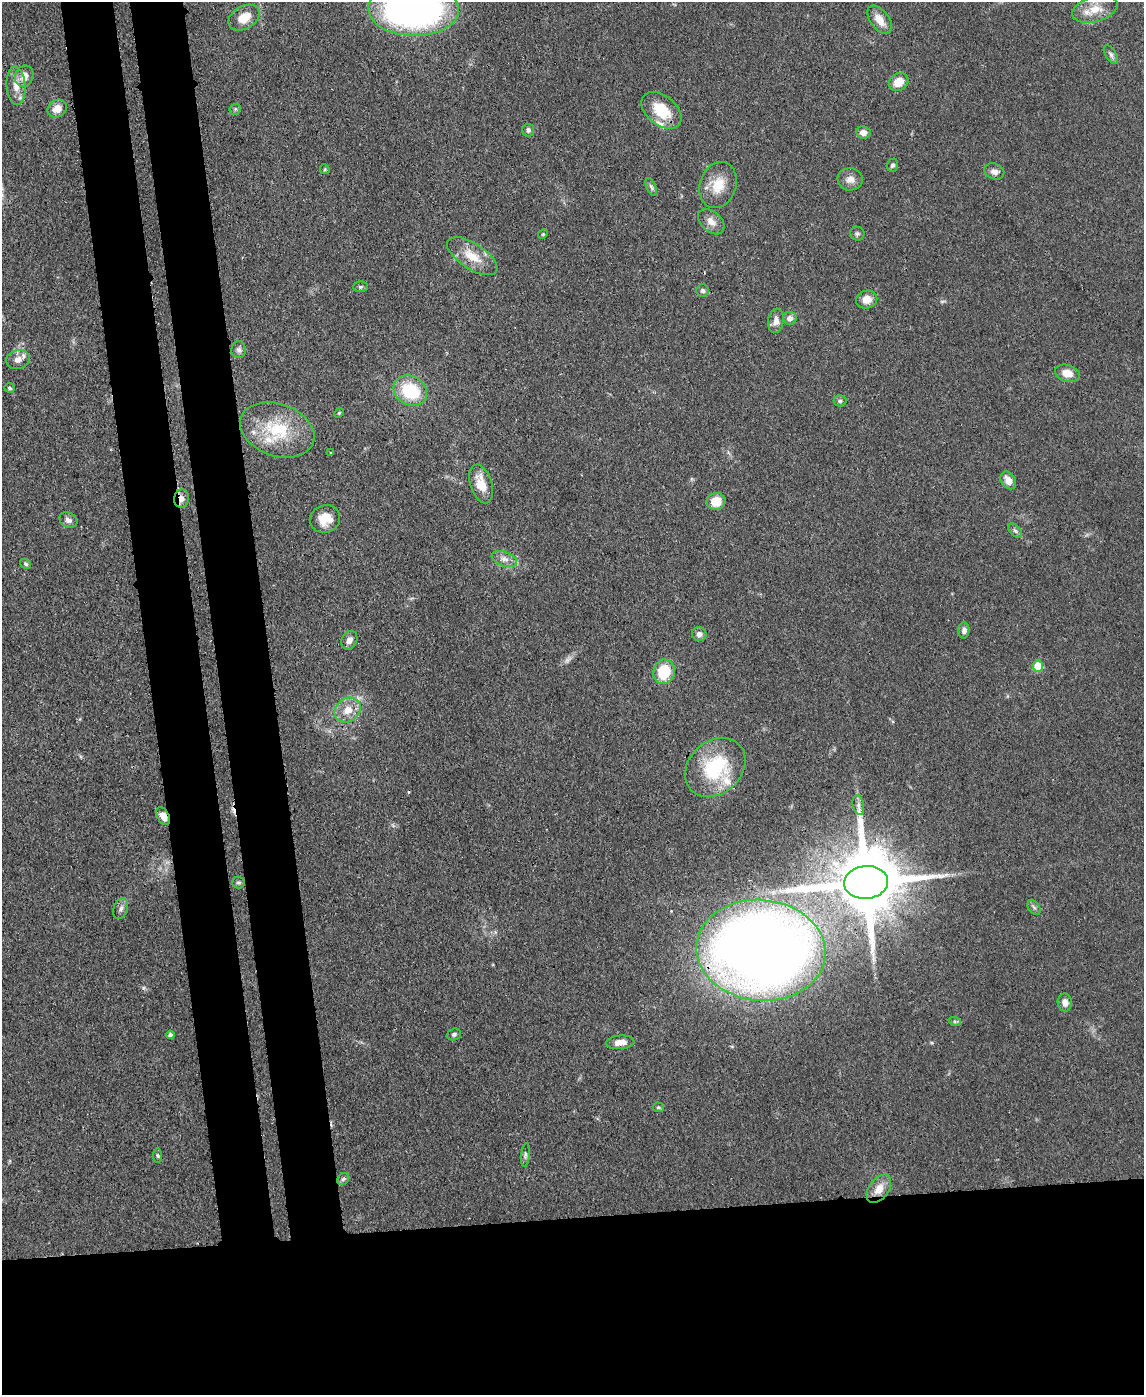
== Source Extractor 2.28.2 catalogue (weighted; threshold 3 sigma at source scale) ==
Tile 11 of 4 x 3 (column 3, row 3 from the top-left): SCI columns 2359-3500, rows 200-1592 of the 4715 x 4692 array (HDU 1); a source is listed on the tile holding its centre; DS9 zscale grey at full resolution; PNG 1146 x 1397 px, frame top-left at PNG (2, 2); each listed source drawn as its Kron ellipse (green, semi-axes under 4 px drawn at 4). Shown black and unused: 21% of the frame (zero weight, under 3 of 4 exposures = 9% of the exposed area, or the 3 px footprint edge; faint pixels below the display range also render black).
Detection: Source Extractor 2.28.2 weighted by HDU 2 'WHT'; one run over the whole footprint, this tile lists its part. Background 0.081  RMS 0.0043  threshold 0.0196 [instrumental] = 3 sigma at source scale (4.5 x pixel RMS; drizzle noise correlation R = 1.50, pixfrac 1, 0.05/0.05 arcsec/px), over >= 5 px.
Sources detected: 78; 2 too faint to see at this stretch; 2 cosmic-ray / hot-pixel residue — neither listed nor drawn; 4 inside a brighter listed object's ellipse — not listed separately; the other 70 listed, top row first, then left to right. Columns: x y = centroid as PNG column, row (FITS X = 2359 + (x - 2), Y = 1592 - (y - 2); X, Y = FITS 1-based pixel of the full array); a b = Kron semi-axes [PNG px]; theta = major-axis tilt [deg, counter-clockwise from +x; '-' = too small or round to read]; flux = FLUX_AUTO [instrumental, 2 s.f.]
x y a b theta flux
413 9 45 27 -1 180
1095 9 23 12 16 8.4
244 17 16 11 29 5.9
880 20 16 9 -54 5
1111 55 10 5 -58 1.3
24 76 11 9 69 4.4
899 82 10 8 36 6.3
16 86 19 9 -86 5.6
57 109 10 8 33 4.6
235 109 6 5 - 0.77
661 110 23 14 -38 14
528 130 6 6 - 1.3
863 132 7 6 - 3
892 165 7 5 69 1.2
325 169 5 4 - 0.63
994 171 10 8 -21 2.3
850 179 12 11 - 3.3
718 185 23 18 71 10
651 187 9 4 -65 1
711 221 15 10 -42 3.9
543 234 5 4 - 0.47
857 234 7 7 - 1
472 256 29 13 -33 9.3
360 287 7 5 1 0.83
703 291 6 6 - 1.2
867 299 10 9 - 4.3
790 318 7 6 - 2.4
776 321 12 7 81 2.8
239 350 8 7 - 1.5
18 360 12 9 17 3.1
1067 373 13 8 -18 5.2
10 388 5 5 - 0.88
410 391 17 14 -31 22
840 401 6 5 - 0.96
339 413 5 4 - 0.55
277 430 38 26 -20 25
331 453 4 3 - 0.37
1008 480 9 7 -56 3.5
481 484 20 10 -72 8.2
181 499 9 7 85 2.5
716 501 9 8 - 7.8
325 519 15 13 18 7.7
68 520 9 7 -29 1.9
1015 531 8 5 -45 1.1
504 559 13 7 -19 2.9
26 564 5 4 - 0.78
964 630 8 5 88 2
699 634 7 7 - 2.1
349 640 10 7 65 2.3
1038 666 5 5 - 13
664 672 12 10 73 17
348 710 14 11 37 6
715 767 33 26 42 32
858 805 10 5 -77 1.7
163 816 9 6 -59 4.5
238 882 6 6 - 0.95
866 882 22 16 5 5200
1034 908 8 5 -53 1.1
121 909 11 7 72 1.7
761 950 65 50 -6 660
1065 1002 9 7 -81 3.2
955 1022 6 4 -19 0.63
454 1034 7 5 19 0.98
170 1035 4 4 - 1.4
620 1042 14 6 4 3.8
658 1107 5 4 - 0.61
525 1155 12 4 84 1.1
158 1156 7 4 -82 0.69
343 1179 7 5 46 0.95
879 1189 16 10 54 6.1
Overlapping masked pixels (flux is a lower limit): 4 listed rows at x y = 181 499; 163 816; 866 882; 761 950
Isophote crosses this tile's border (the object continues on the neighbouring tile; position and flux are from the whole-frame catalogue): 1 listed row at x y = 413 9